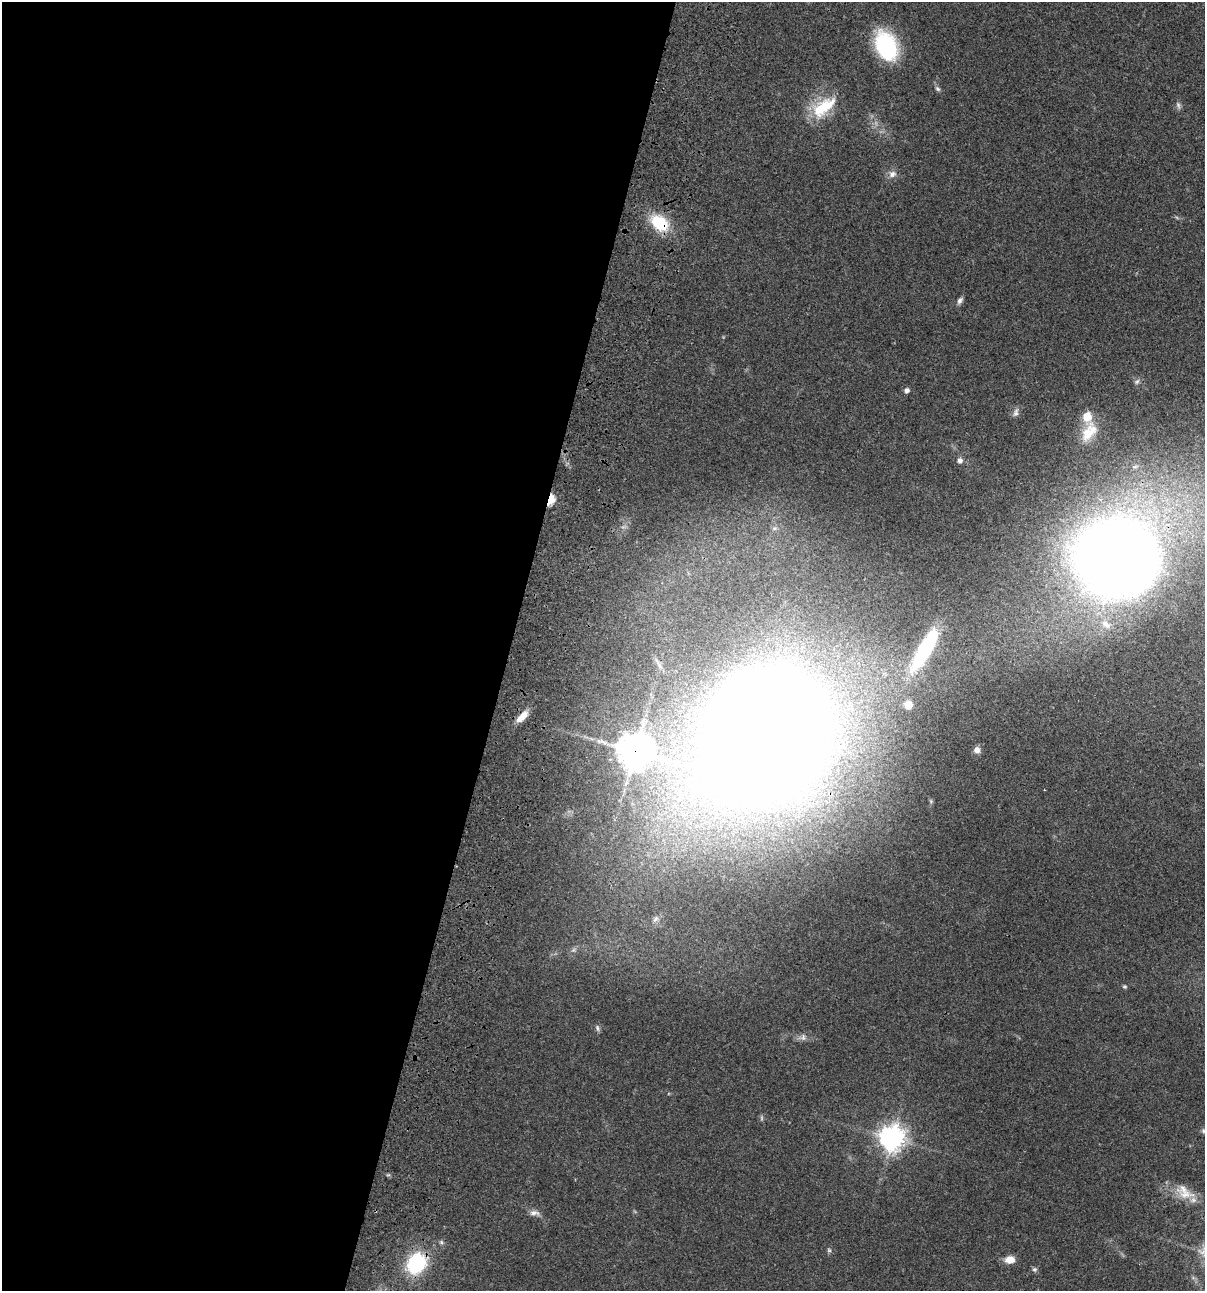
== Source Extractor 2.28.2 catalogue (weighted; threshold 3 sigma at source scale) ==
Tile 5 of 4 x 4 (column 1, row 2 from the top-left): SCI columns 234-1436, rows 2697-3985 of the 5404 x 5390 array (HDU 1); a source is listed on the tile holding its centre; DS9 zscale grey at full resolution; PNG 1207 x 1293 px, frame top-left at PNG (2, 2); no overlay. Shown black and unused: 42% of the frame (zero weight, under 3 of 4 exposures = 9% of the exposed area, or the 3 px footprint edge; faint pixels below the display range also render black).
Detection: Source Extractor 2.28.2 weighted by HDU 2 'WHT'; one run over the whole footprint, this tile lists its part. Background 0.0464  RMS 0.0055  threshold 0.0247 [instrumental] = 3 sigma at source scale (4.5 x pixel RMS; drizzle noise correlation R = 1.50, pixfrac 1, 0.05/0.05 arcsec/px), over >= 5 px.
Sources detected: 39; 2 too faint to see at this stretch — not listed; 2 inside a brighter listed object's ellipse — not listed separately; the other 35 listed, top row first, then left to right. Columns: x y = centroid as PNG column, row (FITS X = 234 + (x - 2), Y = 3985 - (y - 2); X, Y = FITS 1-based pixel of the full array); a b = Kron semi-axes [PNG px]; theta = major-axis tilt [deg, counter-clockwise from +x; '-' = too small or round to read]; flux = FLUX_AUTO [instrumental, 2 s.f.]
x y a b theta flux
886 46 27 18 -66 55
937 89 8 5 -40 1.2
1178 105 12 5 -73 1.5
823 107 36 18 37 21
892 174 11 9 29 2.9
659 223 23 15 -40 21
960 301 10 6 57 1.7
1137 382 8 6 49 1.3
907 390 5 4 - 2.2
1016 412 12 7 73 2.1
1087 417 6 5 - 18
1089 432 28 16 56 12
960 460 6 5 - 2.4
550 500 7 5 66 32
1117 559 46 40 -6 1300
1106 624 14 8 -38 4.3
925 650 50 13 60 45
908 705 8 7 - 4.4
522 717 17 7 46 6.4
765 733 73 61 68 2500
977 750 8 8 - 2.6
635 751 12 11 - 990
669 761 35 8 -12 13
656 918 9 7 47 1.9
1124 987 5 5 - 0.93
597 1028 9 5 -76 1.2
803 1037 9 6 -88 1.6
1203 1131 7 5 -69 1.2
892 1138 8 8 - 560
1185 1195 30 11 -3 9.5
534 1213 14 7 -5 2.6
829 1250 6 5 - 0.86
1010 1260 9 7 1 6.6
416 1263 18 15 55 43
1034 1269 6 6 - 1.2
Overlapping masked pixels (flux is a lower limit): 6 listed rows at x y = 659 223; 550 500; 1117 559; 765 733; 635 751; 416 1263
Isophote crosses this tile's border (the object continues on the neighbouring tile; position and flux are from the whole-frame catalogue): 1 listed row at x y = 1117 559